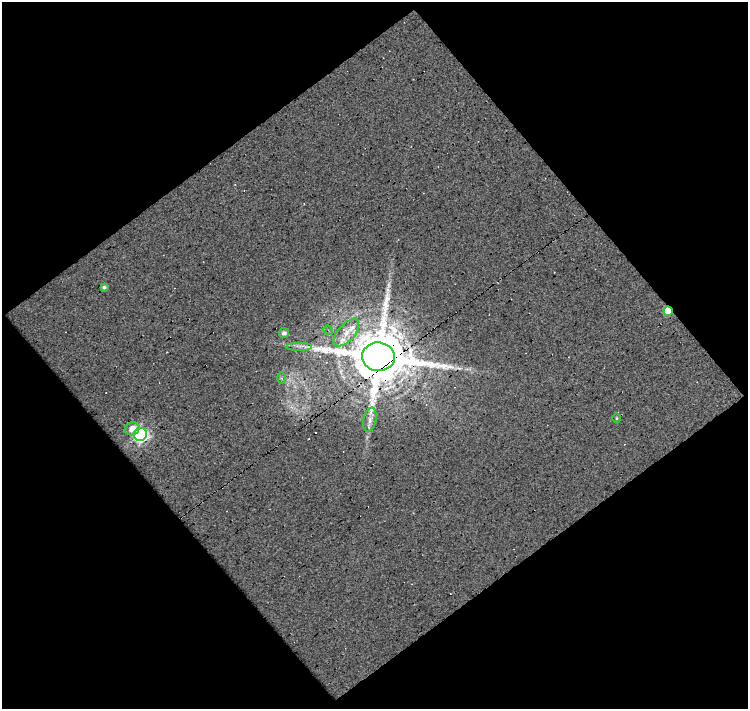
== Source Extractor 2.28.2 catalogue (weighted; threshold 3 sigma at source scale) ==
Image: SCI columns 1-746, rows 18-724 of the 746 x 741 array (HDU 1 of 3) = the unmasked area's bounding box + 8 px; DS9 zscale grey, full resolution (1 PNG px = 1 image px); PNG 750 x 711 px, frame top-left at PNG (2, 2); each listed source drawn as its Kron ellipse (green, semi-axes under 4 px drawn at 4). Shown black and unused: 51% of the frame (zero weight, under 10 of 20 exposures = <1% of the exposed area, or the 3 px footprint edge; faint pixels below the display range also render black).
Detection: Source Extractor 2.28.2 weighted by HDU 2 'WHT'. Background -0.00952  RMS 0.012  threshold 0.0506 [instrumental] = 3 sigma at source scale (4.09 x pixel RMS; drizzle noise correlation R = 1.36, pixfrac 0.8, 0.0396/0.0396 arcsec/px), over >= 5 px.
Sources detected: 15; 1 cosmic-ray / hot-pixel residue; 1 long thin detection or spike segment (spike, bleed or trail) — neither listed nor drawn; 1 inside a brighter listed object's ellipse — not listed separately; the other 12 listed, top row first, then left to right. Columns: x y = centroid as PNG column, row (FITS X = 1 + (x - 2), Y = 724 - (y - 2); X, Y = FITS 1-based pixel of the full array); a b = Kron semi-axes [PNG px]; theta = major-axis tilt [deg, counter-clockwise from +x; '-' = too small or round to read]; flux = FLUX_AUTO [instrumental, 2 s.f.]
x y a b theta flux
104 287 4 3 - 2.2
668 311 5 4 - 33
328 330 5 4 - 1.5
284 333 5 5 - 3.7
346 333 17 8 48 12
299 346 13 3 0 3.2
379 357 16 14 -7 9700
282 378 6 4 -88 1.8
617 418 4 3 - 1
370 420 12 6 79 5.9
132 429 7 6 - 10
140 434 7 6 - 230
Overlapping masked pixels (flux is a lower limit): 2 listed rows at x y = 668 311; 379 357